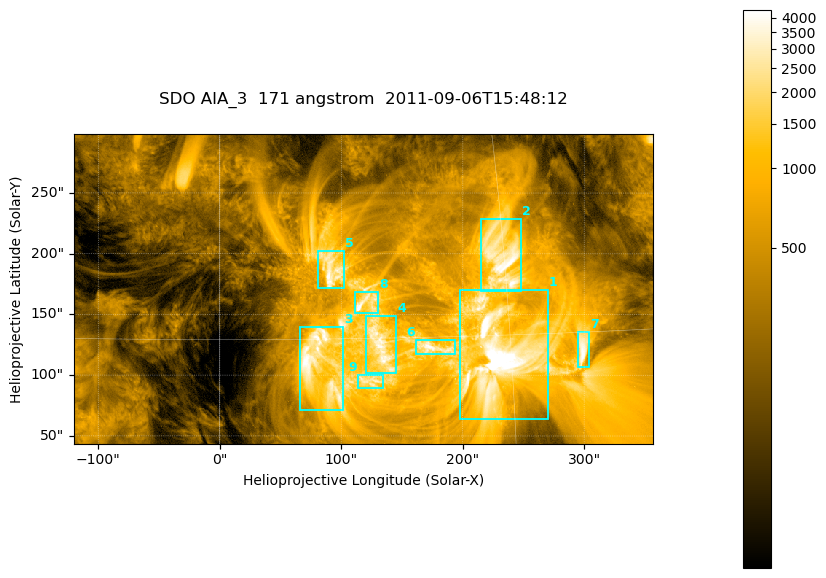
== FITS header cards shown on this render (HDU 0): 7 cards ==
TELESCOP= 'SDO     '           /
INSTRUME= 'AIA_3   '           /
WAVELNTH=                  171 /
WAVEUNIT= 'angstrom'           /
DATE-OBS= '2011-09-06T15:48:12.34' /
CTYPE1  = 'HPLN-TAN'           /
CTYPE2  = 'HPLT-TAN'           /

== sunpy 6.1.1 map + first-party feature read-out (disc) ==
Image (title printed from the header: SDO AIA_3  171 angstrom  2011-09-06T15:48:12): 795 x 425 px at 0.599 arcsec/px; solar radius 952 arcsec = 1588 px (partial field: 4.3% of the solar disc is inside the frame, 100% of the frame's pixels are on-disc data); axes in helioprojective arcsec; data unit not stated in the header (colour bar unlabelled)
Pointing: header CRPIX1/2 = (2050.96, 2049.84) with CRVAL1/2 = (0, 0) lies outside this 795 x 425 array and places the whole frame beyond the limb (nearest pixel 1.29 R_sun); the SolarSoft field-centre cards XCEN/YCEN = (118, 171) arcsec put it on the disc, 1688 arcsec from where CRPIX/CRVAL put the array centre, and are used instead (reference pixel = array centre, CRVAL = XCEN/YCEN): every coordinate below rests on XCEN/YCEN
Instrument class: DISC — disc imager (sunpy class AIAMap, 171 A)
Bright regions (active regions / flare kernels): reference = the on-disc median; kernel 7 px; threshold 5 sigma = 1599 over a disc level ~349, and >= 1.15x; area >= 337 px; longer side >= 5 px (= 3 arcsec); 9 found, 9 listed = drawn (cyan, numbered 1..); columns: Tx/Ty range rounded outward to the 2 arcsec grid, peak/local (2 s.f.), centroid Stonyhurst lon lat
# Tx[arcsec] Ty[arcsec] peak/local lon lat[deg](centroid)
1 198..270 64..170 18 +14 +14
2 214..248 168..228 12 +15 +19
3 66..102 72..140 12 +5 +14
4 120..146 102..150 10 +8 +15
5 80..102 172..204 11 +6 +19
6 160..194 116..130 11 +11 +14
7 294..304 106..136 11 +19 +14
8 110..132 150..168 12 +8 +17
9 112..136 90..100 7.4 +8 +13